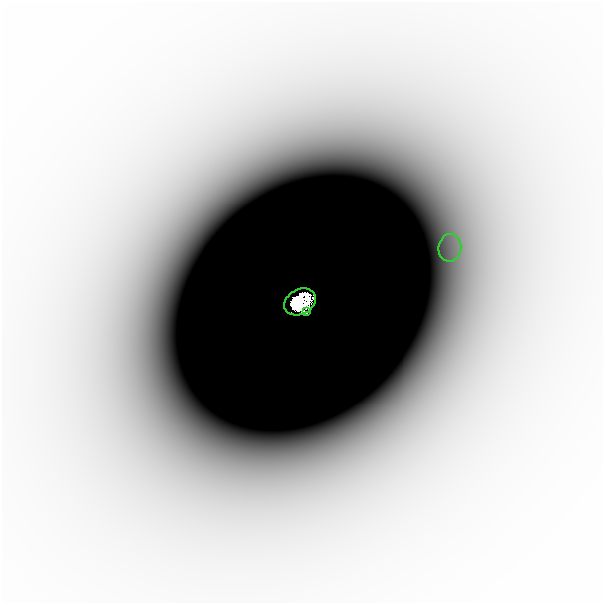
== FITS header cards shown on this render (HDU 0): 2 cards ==
NAXIS1  =                  601
NAXIS2  =                  601

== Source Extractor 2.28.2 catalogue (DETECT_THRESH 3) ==
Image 601 x 601 px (HDU 0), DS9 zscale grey, 1 PNG px = 1 image px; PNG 605 x 605 px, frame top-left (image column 1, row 601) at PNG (2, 2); each listed source drawn as its Kron ellipse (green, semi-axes under 4 px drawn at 4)
Background -3.37e-07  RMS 1.4e-07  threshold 4.34e-07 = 3 sigma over >= 5 px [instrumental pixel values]
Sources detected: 3; all 3 listed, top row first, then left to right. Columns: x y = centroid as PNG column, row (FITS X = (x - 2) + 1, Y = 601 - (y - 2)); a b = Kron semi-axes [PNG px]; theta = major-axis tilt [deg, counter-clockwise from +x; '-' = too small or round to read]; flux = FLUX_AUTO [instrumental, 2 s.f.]
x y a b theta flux
450 248 14 11 82 1.8e-04
300 302 17 12 28 1.8e+00
307 312 3 2 - 2.4e-03